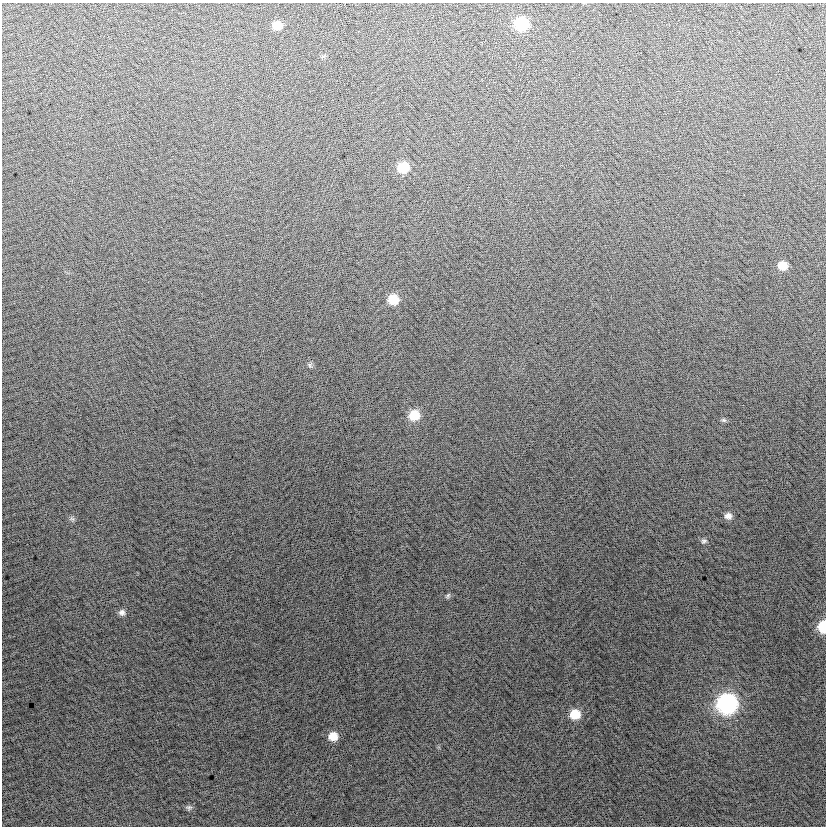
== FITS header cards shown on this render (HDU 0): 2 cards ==
NAXIS1  =                  824
NAXIS2  =                  824

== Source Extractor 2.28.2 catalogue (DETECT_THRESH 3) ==
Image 824 x 824 px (HDU 0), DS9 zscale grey, 1 PNG px = 1 image px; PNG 828 x 828 px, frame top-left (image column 1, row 824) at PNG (2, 3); no overlay
Background 0.286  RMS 13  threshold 39.8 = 3 sigma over >= 5 px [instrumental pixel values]
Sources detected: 19; all 19 listed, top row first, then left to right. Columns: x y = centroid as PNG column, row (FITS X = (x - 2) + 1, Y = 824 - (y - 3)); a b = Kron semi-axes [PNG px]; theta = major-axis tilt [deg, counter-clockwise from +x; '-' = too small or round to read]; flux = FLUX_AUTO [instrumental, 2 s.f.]
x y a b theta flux
521 24 9 9 - 59000
277 25 9 8 - 12000
323 57 7 4 19 1400
403 167 10 9 - 26000
783 266 8 8 - 12000
393 299 9 9 - 19000
310 365 8 6 -86 2000
414 415 11 10 - 19000
724 420 8 5 -26 1800
728 516 9 8 - 5200
72 519 7 5 -43 1900
704 541 8 7 - 2500
448 596 8 5 46 1700
122 612 8 8 - 3800
823 626 9 6 88 33000
727 704 11 11 - 270000
575 714 10 9 - 19000
333 736 10 9 - 12000
189 807 10 6 2 2200
At the frame edge (FLAGS 8, measured only in part): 1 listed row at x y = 823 626